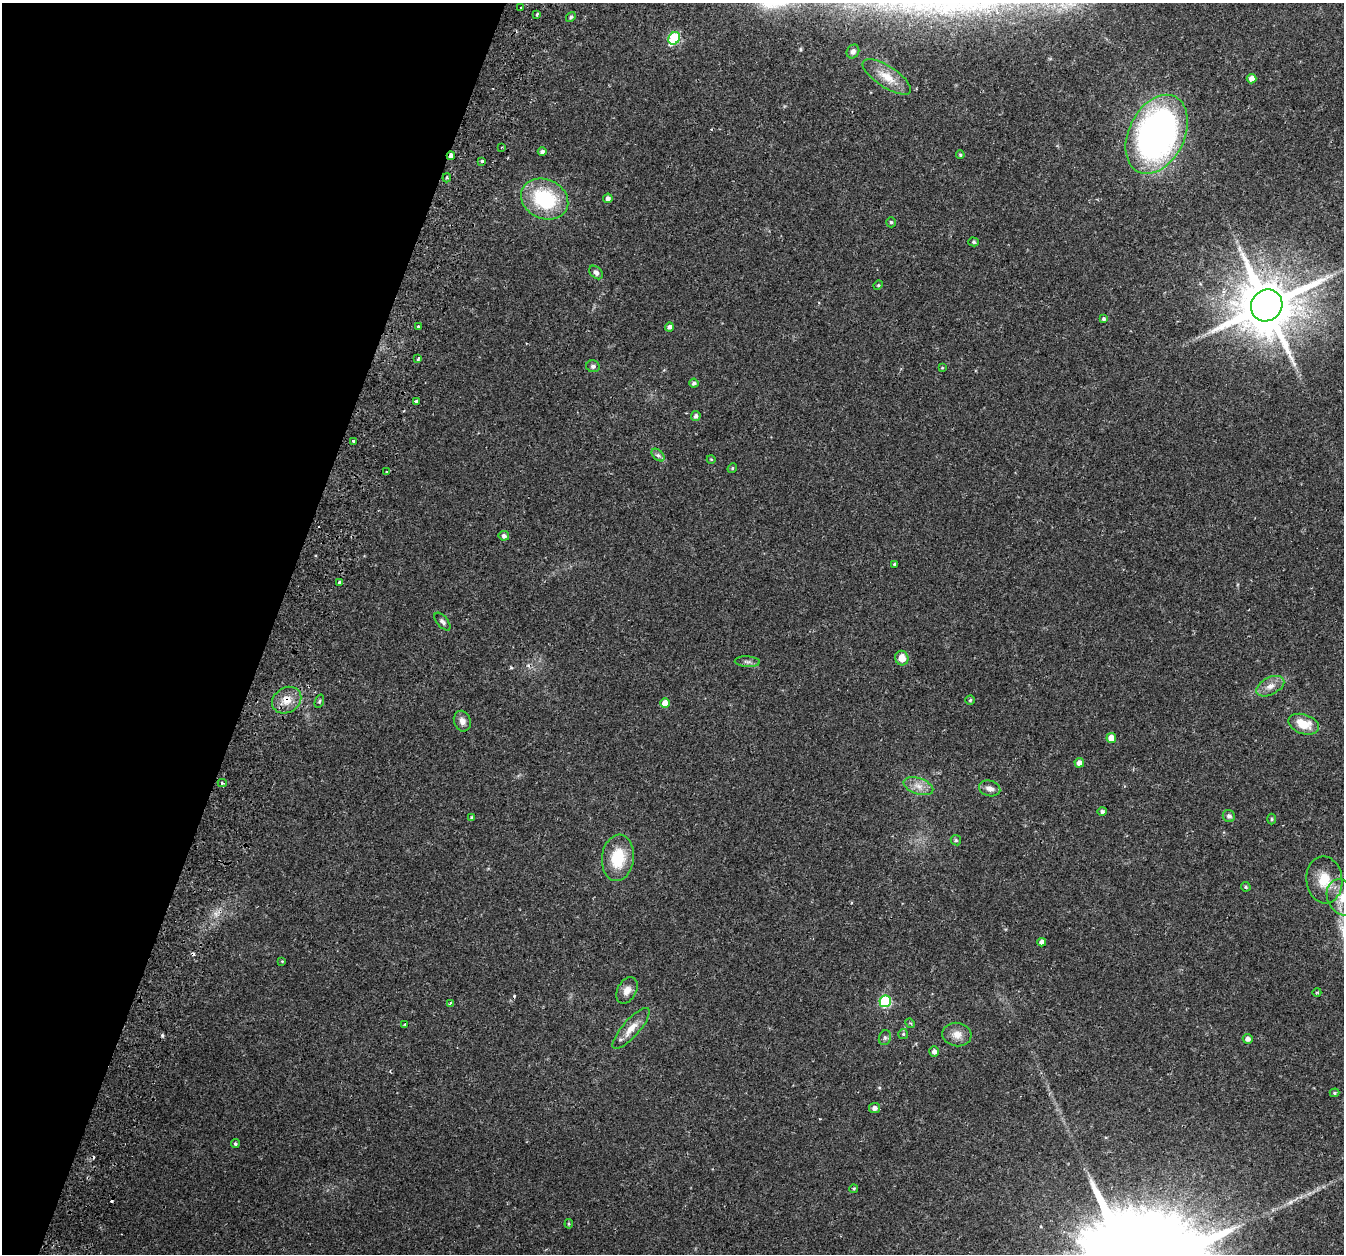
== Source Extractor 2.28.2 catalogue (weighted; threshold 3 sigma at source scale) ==
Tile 9 of 4 x 4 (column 1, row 3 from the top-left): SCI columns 69-1410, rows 1546-2797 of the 5514 x 5654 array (HDU 1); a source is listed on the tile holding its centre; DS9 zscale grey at full resolution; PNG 1346 x 1256 px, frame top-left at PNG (2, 3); each listed source drawn as its Kron ellipse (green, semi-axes under 4 px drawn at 4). Shown black and unused: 20% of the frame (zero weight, under 2 of 3 exposures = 5% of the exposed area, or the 3 px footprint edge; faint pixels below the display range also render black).
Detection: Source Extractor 2.28.2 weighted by HDU 2 'WHT'; one run over the whole footprint, this tile lists its part. Background 0.0481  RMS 0.0041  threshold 0.0184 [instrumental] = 3 sigma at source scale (4.5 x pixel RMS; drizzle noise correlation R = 1.50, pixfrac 1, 0.0396/0.0396 arcsec/px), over >= 5 px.
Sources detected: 88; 7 cosmic-ray / hot-pixel residue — neither listed nor drawn; the other 81 listed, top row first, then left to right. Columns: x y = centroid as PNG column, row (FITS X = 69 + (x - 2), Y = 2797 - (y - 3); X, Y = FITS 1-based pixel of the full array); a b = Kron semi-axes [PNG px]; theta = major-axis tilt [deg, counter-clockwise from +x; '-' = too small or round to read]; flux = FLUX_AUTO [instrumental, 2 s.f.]
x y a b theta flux
521 8 3 3 - 0.94
537 14 3 2 - 1.2
571 17 5 4 - 0.78
674 38 7 5 54 28
853 51 7 6 - 1.2
887 77 28 10 -33 6.3
1251 79 5 5 - 2.9
1157 134 42 27 64 150
501 147 3 2 - 0.39
542 151 4 4 - 1.2
960 155 4 3 - 0.5
451 156 4 3 - 1.8
482 161 3 3 - 3.6
447 178 4 4 - 0.6
608 198 5 4 - 1.5
545 199 24 19 -25 27
891 222 5 4 - 0.66
974 242 5 4 - 0.6
596 272 8 5 -46 1.2
878 285 5 4 - 0.45
1267 305 16 15 - 2800
1104 319 4 4 - 0.83
418 327 3 3 - 1.3
669 327 4 4 - 1.4
418 359 3 3 - 1.4
593 366 7 6 - 1.1
942 368 4 2 - 0.27
694 383 4 4 - 1
416 401 3 3 - 4.9
696 416 5 4 - 1.2
353 441 3 3 - 1.1
658 455 8 4 -44 0.98
711 459 4 3 - 0.3
732 468 5 4 - 0.49
387 472 3 3 - 1.3
504 536 5 5 - 1.5
895 564 3 3 - 0.77
340 582 3 3 - 5.2
442 622 11 5 -50 1.1
902 658 7 6 - 4.4
747 662 12 5 -3 1.2
1270 686 15 8 27 3.2
287 700 15 12 33 5.2
970 700 5 4 - 0.55
319 701 7 4 70 0.58
665 703 5 4 - 4.5
462 721 10 8 -70 2
1304 724 16 9 -18 7.8
1111 738 5 5 - 4.6
1079 763 5 5 - 2.5
222 783 4 4 - 0.74
918 786 15 8 -18 3.6
990 788 11 7 -16 2.5
1102 811 5 4 - 0.96
1229 816 6 5 - 1.2
472 818 4 4 - 0.83
1272 819 5 3 - 0.45
956 840 5 4 - 0.59
618 858 23 16 84 15
1324 880 23 18 -84 9.5
1246 887 5 4 - 0.62
1342 898 19 14 -64 6.3
1042 942 4 4 - 2.3
282 961 3 3 - 0.35
627 990 14 9 61 3.1
1317 992 4 3 - 0.32
885 1001 6 6 - 37
450 1003 3 3 - 1.8
910 1023 5 4 - 0.5
405 1024 4 3 - 0.37
631 1028 26 8 48 5.1
903 1034 5 5 - 0.51
957 1035 14 12 -6 3.7
885 1038 8 6 69 0.99
1248 1039 5 4 - 1.7
934 1051 5 5 - 1.7
1334 1093 5 4 - 0.55
875 1108 5 5 - 1.9
235 1144 4 4 - 0.62
854 1189 4 4 - 0.48
569 1224 5 3 - 0.45
Overlapping masked pixels (flux is a lower limit): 3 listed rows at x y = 451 156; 1267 305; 287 700
Isophote crosses this tile's border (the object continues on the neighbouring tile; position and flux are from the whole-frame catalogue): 1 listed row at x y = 1342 898